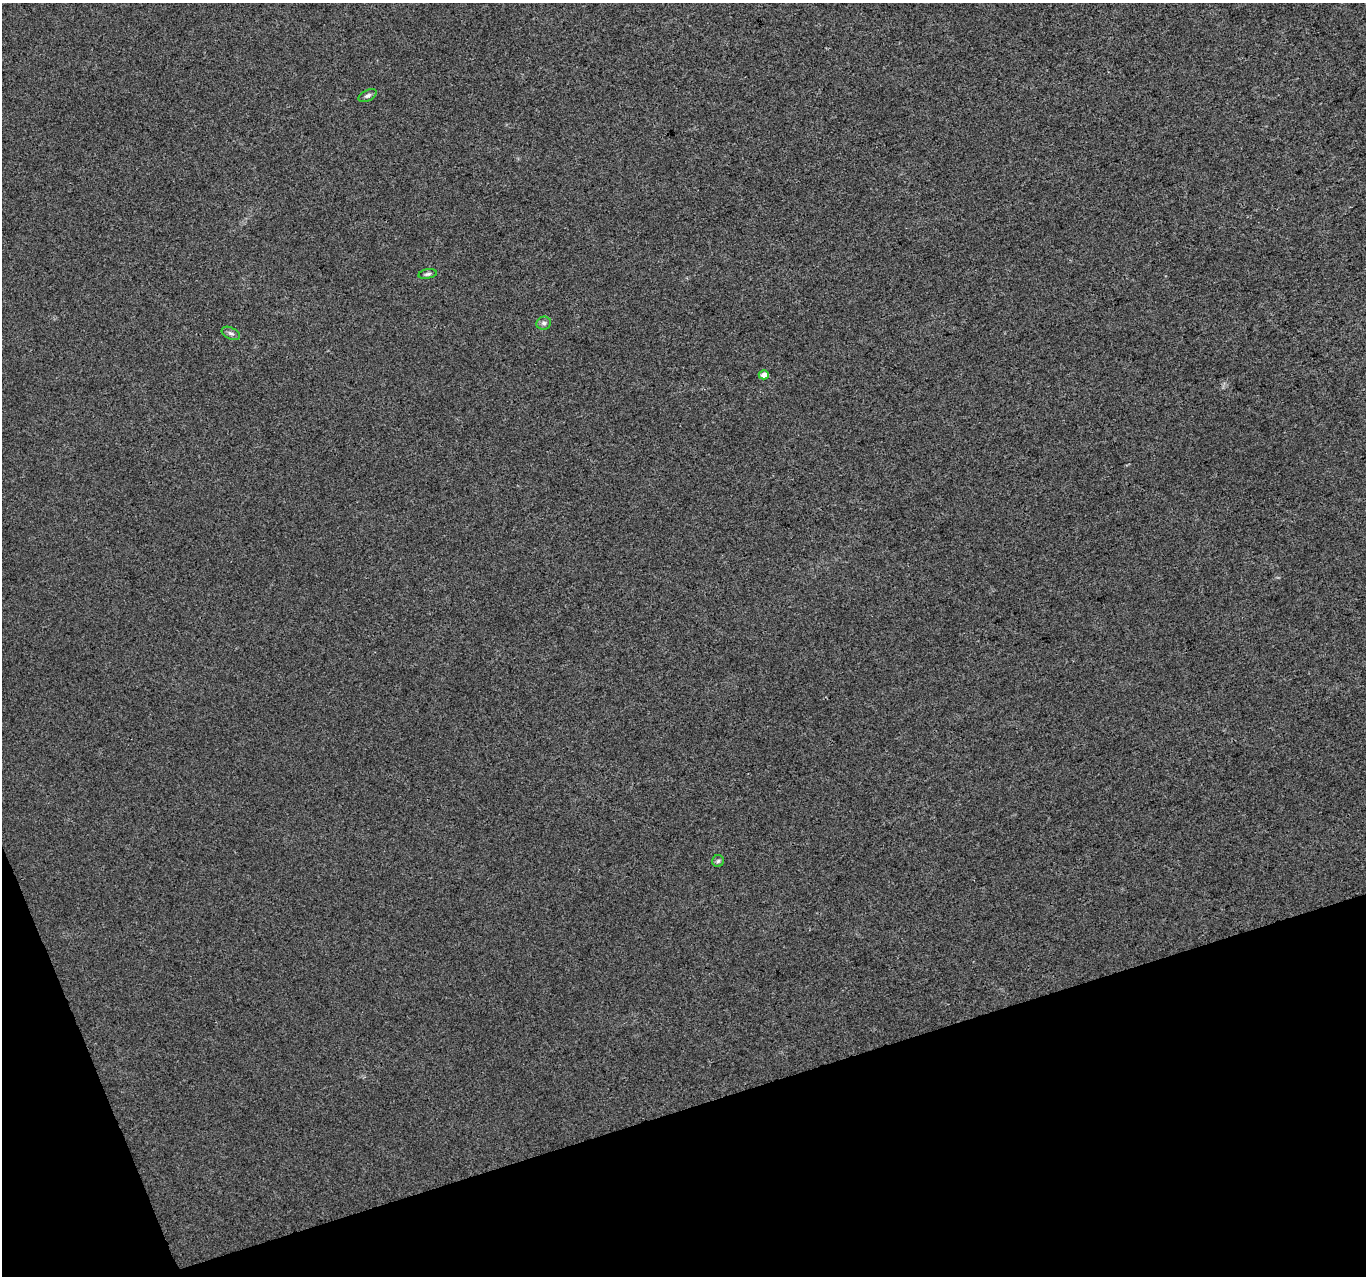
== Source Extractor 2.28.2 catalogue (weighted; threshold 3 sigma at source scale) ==
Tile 14 of 4 x 4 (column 2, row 4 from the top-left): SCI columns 1367-2730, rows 126-1399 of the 5457 x 5290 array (HDU 1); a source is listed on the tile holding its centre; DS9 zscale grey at full resolution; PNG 1368 x 1278 px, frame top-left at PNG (2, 3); each listed source drawn as its Kron ellipse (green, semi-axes under 4 px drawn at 4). Shown black and unused: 16% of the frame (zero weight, under 3 of 4 exposures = <1% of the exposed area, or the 3 px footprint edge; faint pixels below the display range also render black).
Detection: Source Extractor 2.28.2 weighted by HDU 2 'WHT'; one run over the whole footprint, this tile lists its part. Background 0.00548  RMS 0.0035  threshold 0.0156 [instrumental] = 3 sigma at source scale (4.5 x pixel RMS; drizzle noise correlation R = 1.50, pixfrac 1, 0.0396/0.0396 arcsec/px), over >= 5 px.
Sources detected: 6; all 6 listed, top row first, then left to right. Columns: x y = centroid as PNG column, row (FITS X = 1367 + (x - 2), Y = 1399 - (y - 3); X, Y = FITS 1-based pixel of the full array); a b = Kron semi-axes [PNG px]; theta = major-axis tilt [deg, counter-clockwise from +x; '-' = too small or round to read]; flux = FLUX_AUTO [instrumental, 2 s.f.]
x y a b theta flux
368 96 10 5 25 0.89
428 274 9 4 10 0.8
544 323 7 6 - 0.94
231 333 10 5 -25 1
764 375 5 4 - 3.1
718 861 6 6 - 0.63